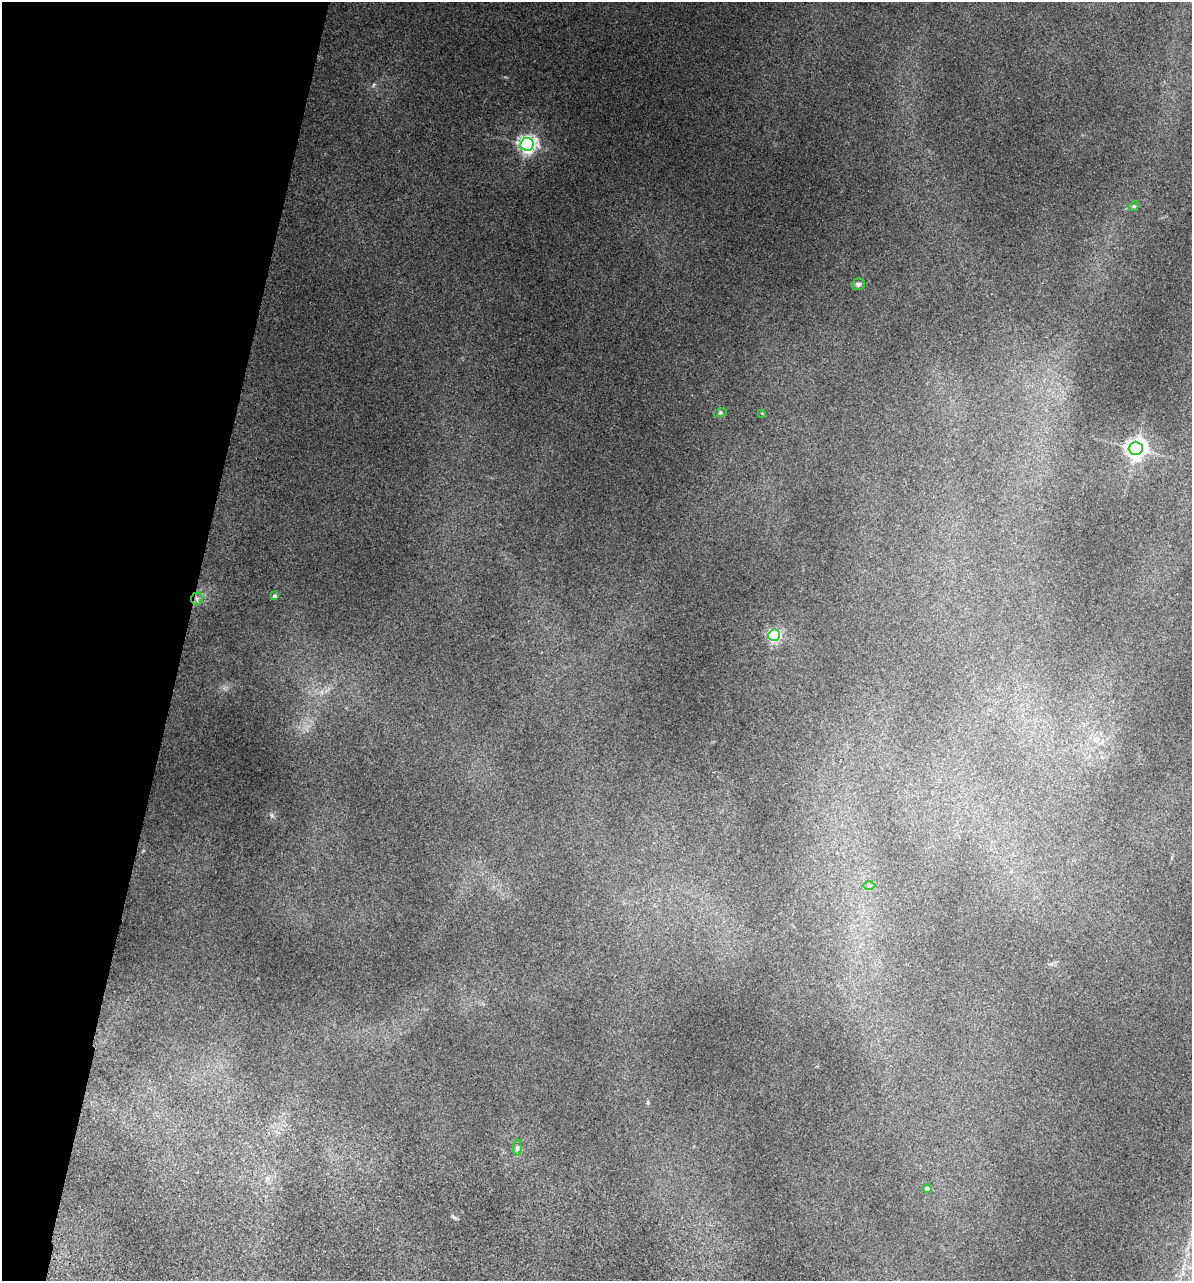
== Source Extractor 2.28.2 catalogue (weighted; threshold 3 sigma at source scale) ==
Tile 9 of 4 x 4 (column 1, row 3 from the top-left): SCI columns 239-1428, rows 1673-2951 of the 5355 x 5900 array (HDU 1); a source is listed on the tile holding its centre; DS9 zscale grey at full resolution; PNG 1194 x 1283 px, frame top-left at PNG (2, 2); each listed source drawn as its Kron ellipse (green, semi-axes under 4 px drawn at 4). Shown black and unused: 15% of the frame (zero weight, under 3 of 5 exposures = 17% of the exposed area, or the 3 px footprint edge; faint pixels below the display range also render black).
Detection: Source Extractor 2.28.2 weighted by HDU 2 'WHT'; one run over the whole footprint, this tile lists its part. Background 0.18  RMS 0.009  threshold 0.0403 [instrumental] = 3 sigma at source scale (4.5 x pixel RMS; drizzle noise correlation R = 1.50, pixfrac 1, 0.05/0.05 arcsec/px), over >= 5 px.
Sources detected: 12; all 12 listed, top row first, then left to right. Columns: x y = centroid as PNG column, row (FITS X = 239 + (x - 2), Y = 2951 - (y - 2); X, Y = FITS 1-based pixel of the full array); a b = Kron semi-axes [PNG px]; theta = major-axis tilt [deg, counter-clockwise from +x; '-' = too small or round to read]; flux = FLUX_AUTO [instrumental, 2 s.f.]
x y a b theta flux
527 144 7 6 - 390
1134 206 5 4 - 1.1
858 284 6 6 - 2.1
720 413 6 4 19 1.2
762 413 4 4 - 0.73
1136 448 7 6 - 550
274 596 4 4 - 2.2
197 599 6 5 - 2.6
774 635 6 5 - 160
869 886 6 4 0 1.4
517 1147 8 4 90 1.9
927 1189 5 4 - 2.8
Overlapping masked pixels (flux is a lower limit): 1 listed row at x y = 197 599
Unlisted compact peaks at least as high as the median listed source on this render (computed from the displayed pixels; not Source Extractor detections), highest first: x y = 271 815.